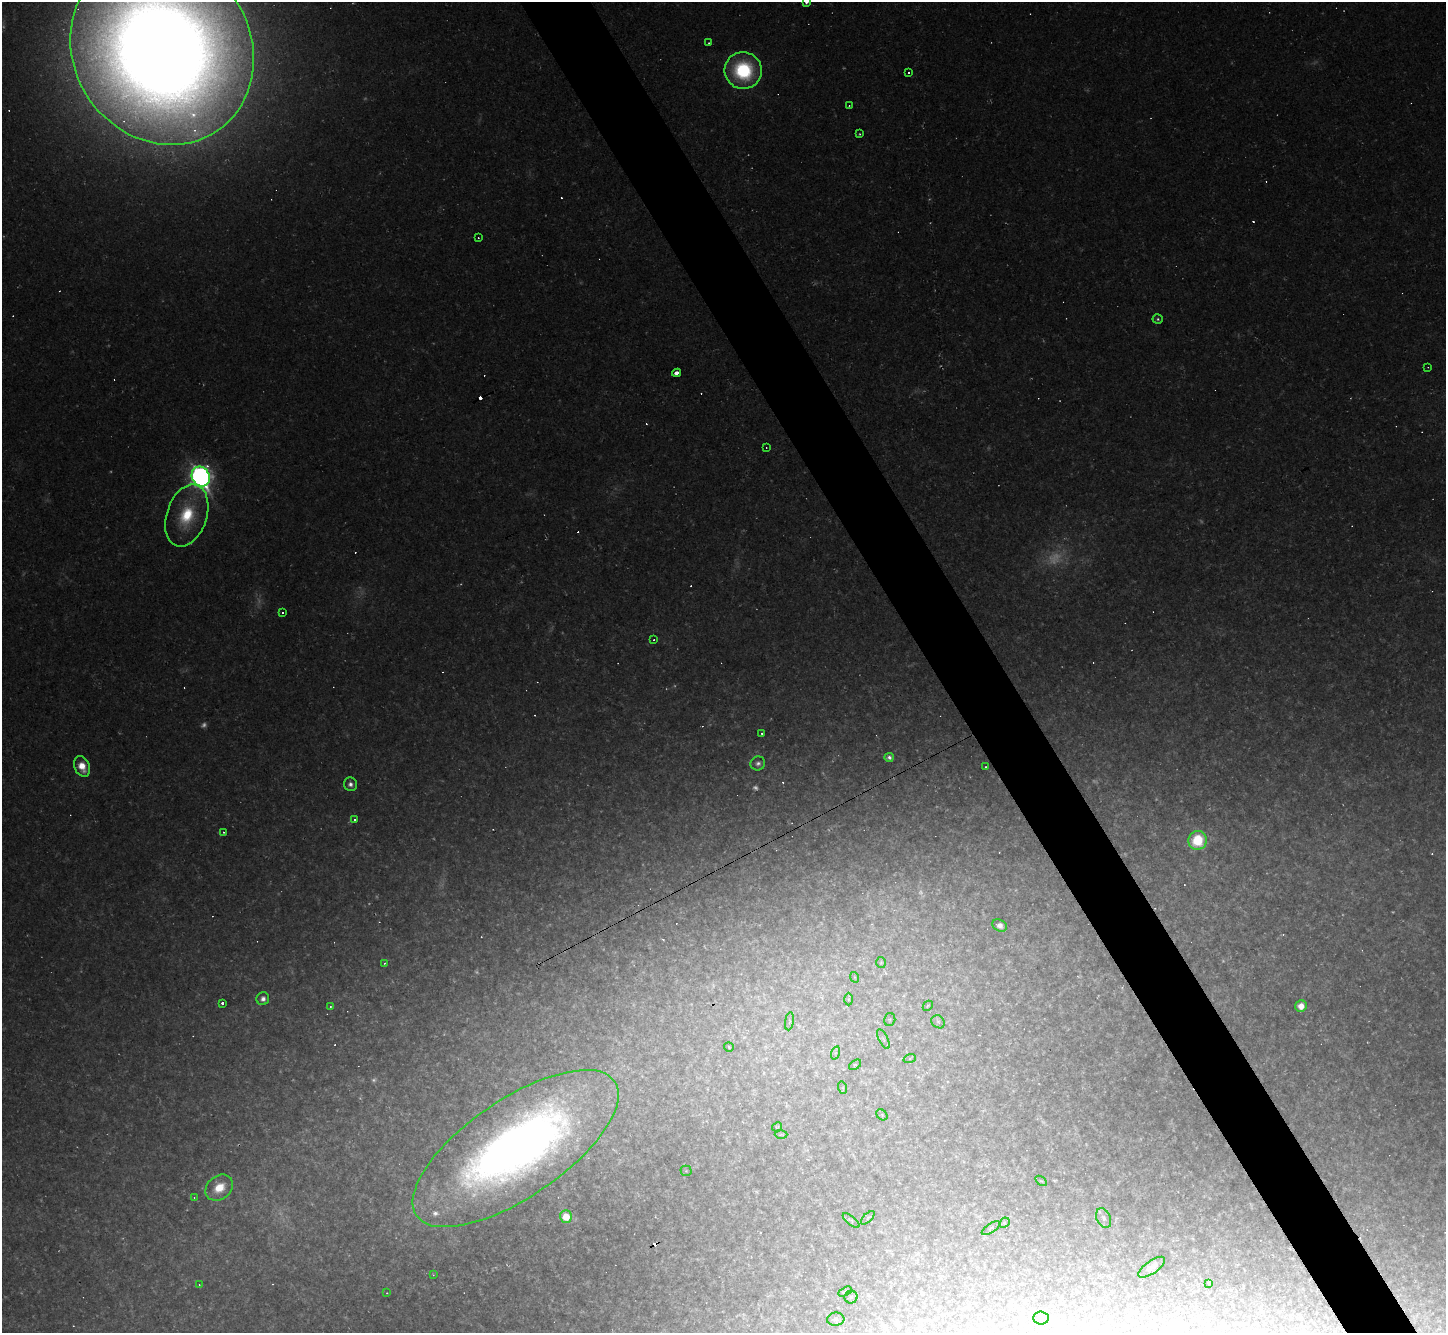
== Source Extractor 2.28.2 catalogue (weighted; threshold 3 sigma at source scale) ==
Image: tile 6 of 4 x 4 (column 2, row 2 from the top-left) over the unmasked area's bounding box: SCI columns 1445-2888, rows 2952-4282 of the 5776 x 5767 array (HDU 1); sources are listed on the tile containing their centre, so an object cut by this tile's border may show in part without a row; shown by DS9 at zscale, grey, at full resolution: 1 PNG px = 1 image px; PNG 1448 x 1335 px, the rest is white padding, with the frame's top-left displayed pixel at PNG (2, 2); every listed detection drawn as its Kron ellipse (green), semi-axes under 4 PNG px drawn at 4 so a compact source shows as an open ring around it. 5% of this frame is shown black and not used: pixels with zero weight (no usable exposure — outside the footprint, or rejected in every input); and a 3 px margin inside the footprint's outer edge (the drizzle kernel's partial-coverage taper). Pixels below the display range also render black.
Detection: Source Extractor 2.28.2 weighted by HDU 2 'WHT'; one run over the whole footprint, this tile lists its part. Background 0.0377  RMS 0.007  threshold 0.0314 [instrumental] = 3 sigma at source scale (4.5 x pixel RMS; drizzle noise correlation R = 1.50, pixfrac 1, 0.05/0.05 arcsec/px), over >= 5 px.
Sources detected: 135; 24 too faint to see at this stretch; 43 cosmic-ray / hot-pixel residue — neither listed nor drawn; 1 inside a brighter listed object's ellipse — not listed separately; the other 67 listed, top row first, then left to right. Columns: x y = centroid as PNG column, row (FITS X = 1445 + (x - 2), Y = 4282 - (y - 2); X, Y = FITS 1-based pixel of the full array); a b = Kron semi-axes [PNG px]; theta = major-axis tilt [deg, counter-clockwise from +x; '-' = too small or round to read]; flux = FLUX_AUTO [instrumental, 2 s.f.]
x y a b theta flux
806 2 4 3 - 2.6
709 43 3 3 - 0.62
162 49 99 88 -56 3600
743 71 18 18 - 77
909 73 3 3 - 3.7
849 106 3 2 - 0.56
860 134 3 3 - 0.9
478 238 3 2 - 0.7
1158 319 5 4 - 1.5
1428 367 3 2 - 0.47
676 373 4 4 - 6.5
766 447 2 2 - 0.47
201 477 10 8 -61 500
187 516 32 20 71 44
282 613 3 3 - 2.4
654 640 3 3 - 0.81
762 733 3 3 - 1.4
889 757 5 4 - 3
758 763 7 7 - 2.7
82 766 11 7 -66 13
986 767 2 2 - 0.56
350 784 7 6 - 3.4
355 820 3 3 - 1.2
223 832 3 3 - 0.88
1198 840 9 9 - 37
1000 925 7 6 - 4.8
881 962 5 5 - 0.89
384 963 3 2 - 1.1
854 977 5 3 - 0.63
263 999 6 6 - 3.4
848 999 6 4 90 1.1
222 1003 3 3 - 5.5
330 1006 3 3 - 0.93
928 1006 5 3 - 0.76
1301 1006 6 5 - 7.1
890 1020 6 5 - 1.2
789 1021 9 4 81 1.9
938 1022 7 6 - 2.1
883 1039 11 4 -63 2.8
729 1047 5 5 - 1.2
835 1053 7 4 71 1.5
910 1058 6 4 20 1.3
855 1065 7 3 37 1
843 1088 6 4 -72 0.95
882 1115 6 5 - 1.3
777 1127 5 3 - 0.76
781 1134 6 4 0 1.2
516 1148 120 49 34 800
686 1171 5 5 - 0.85
1041 1181 6 3 -35 0.9
219 1188 15 11 38 17
194 1197 4 3 - 0.49
566 1217 6 6 - 15
868 1218 8 3 45 1
1104 1218 10 7 -66 2.7
851 1220 10 4 -38 1.7
1004 1223 6 4 45 1
991 1228 10 4 32 1.7
1152 1267 15 6 35 4.3
433 1275 3 3 - 0.63
1209 1283 3 3 - 0.83
199 1284 3 2 - 0.56
845 1292 7 3 28 0.85
387 1293 2 2 - 0.47
851 1297 6 6 - 1.5
1041 1318 7 6 - 2
836 1319 8 6 6 2
Overlapping masked pixels (flux is a lower limit): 1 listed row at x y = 516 1148
Isophote crosses this tile's border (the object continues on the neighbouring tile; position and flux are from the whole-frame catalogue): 2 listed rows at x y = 806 2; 162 49
Unlisted compact peaks at least as high as the median listed source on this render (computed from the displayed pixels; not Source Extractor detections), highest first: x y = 461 584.